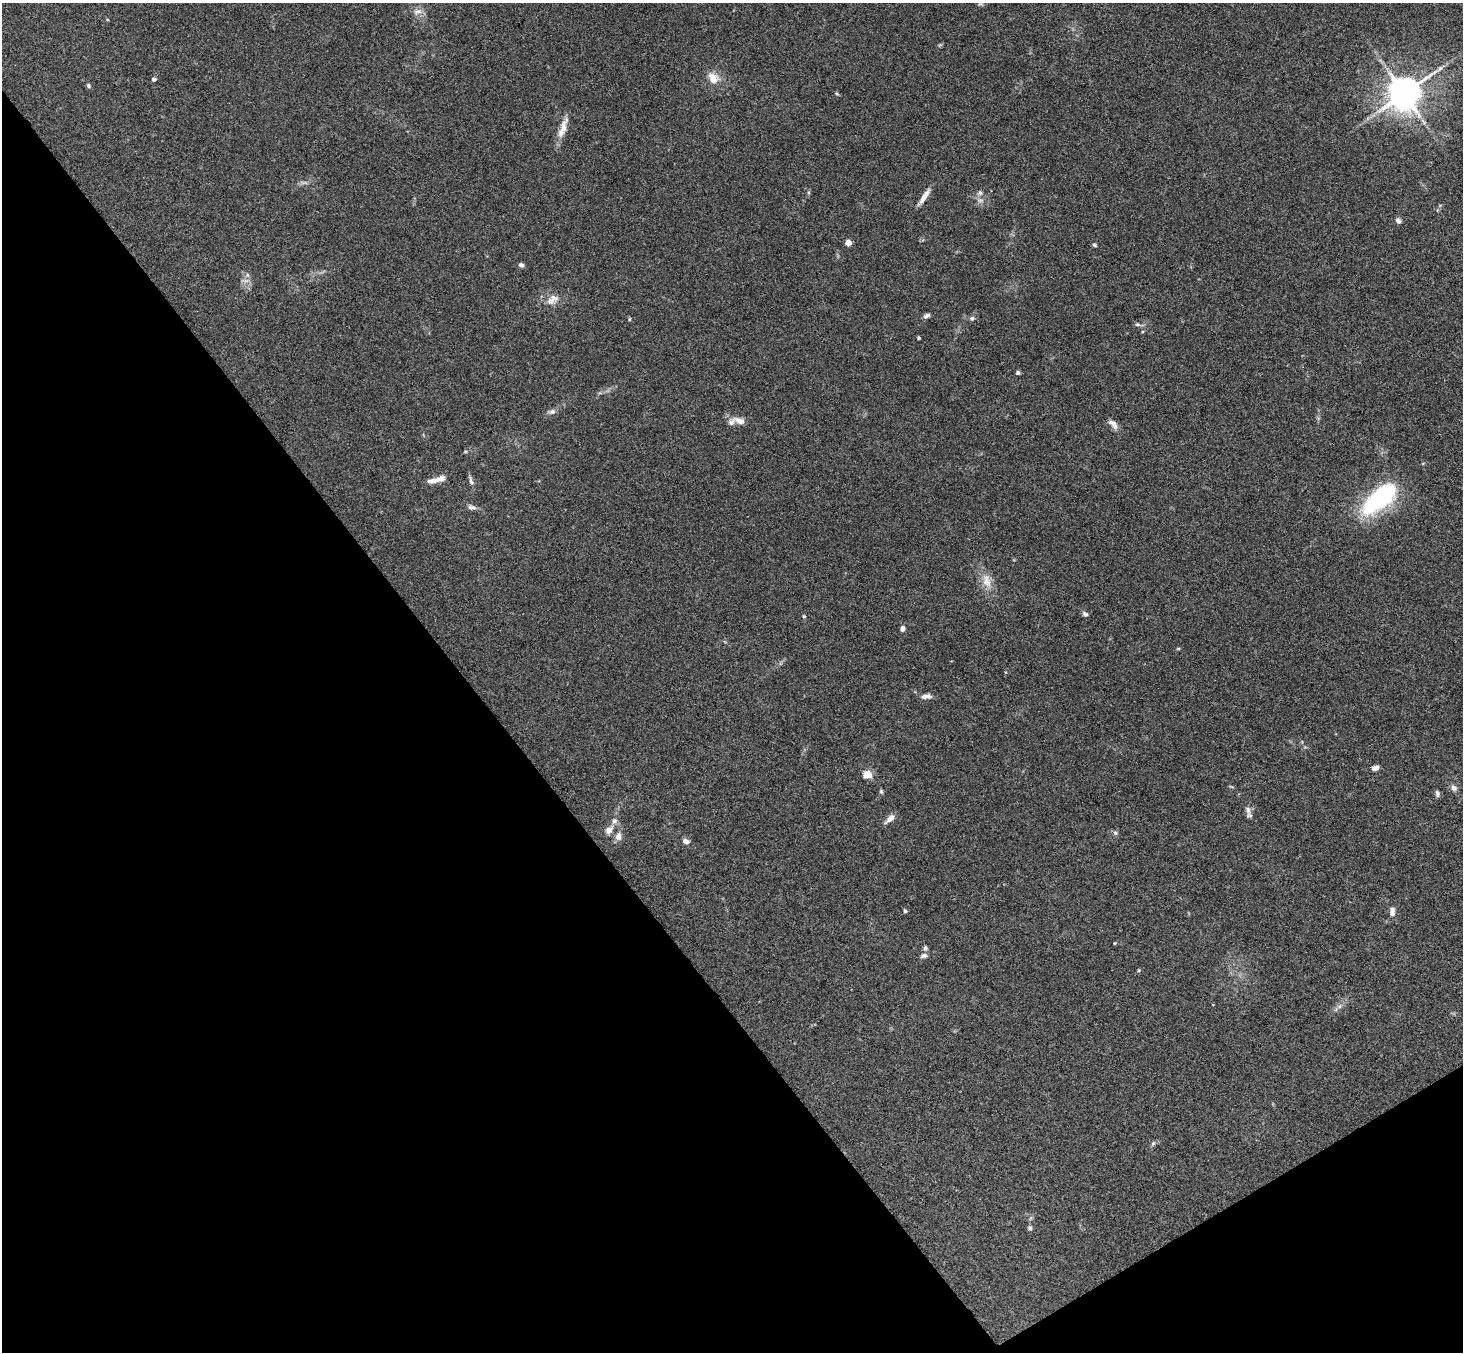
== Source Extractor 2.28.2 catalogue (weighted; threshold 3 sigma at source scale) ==
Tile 14 of 4 x 4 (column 2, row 4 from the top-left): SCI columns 1514-2974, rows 332-1681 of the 5947 x 5927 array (HDU 1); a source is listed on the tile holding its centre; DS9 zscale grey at full resolution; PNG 1465 x 1354 px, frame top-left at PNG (2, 3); no overlay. Shown black and unused: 35% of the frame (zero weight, under 3 of 4 exposures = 6% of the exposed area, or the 3 px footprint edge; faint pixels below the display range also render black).
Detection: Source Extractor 2.28.2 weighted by HDU 2 'WHT'; one run over the whole footprint, this tile lists its part. Background 0.205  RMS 0.0083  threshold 0.0372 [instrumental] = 3 sigma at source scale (4.5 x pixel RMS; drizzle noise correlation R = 1.50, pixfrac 1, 0.05/0.05 arcsec/px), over >= 5 px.
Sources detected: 59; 2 inside a brighter listed object's ellipse — not listed separately; the other 57 listed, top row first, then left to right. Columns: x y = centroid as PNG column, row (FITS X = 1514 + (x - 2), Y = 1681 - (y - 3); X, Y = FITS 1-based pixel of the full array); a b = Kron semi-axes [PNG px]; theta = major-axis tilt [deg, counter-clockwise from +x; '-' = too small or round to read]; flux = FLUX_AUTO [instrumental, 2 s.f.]
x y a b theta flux
980 4 8 4 1 1.3
417 12 14 8 21 4.9
713 78 15 12 -51 11
154 79 4 4 - 2.7
88 85 7 5 -59 1.4
837 94 6 3 -19 0.91
1404 94 10 9 - 1900
563 127 28 9 74 10
980 193 7 5 -46 1.9
924 197 21 5 57 7.2
980 200 9 4 8 2
1398 221 7 6 - 2.7
848 243 4 4 - 12
1095 245 6 4 -34 1.3
521 265 6 5 - 2.3
246 281 7 5 0 2.5
553 300 20 11 35 8.6
926 316 10 5 28 2.3
972 318 7 6 - 1.9
629 319 5 3 - 0.84
1138 324 9 5 -10 2
919 338 3 3 - 1.5
1018 373 4 4 - 2.3
552 412 10 6 19 3.1
739 421 18 8 -22 6.7
1112 422 14 8 -19 4.1
433 481 14 7 12 5.5
471 481 14 5 -72 2.8
1380 498 51 22 41 84
471 507 11 7 -12 2.9
987 581 23 11 -76 11
1085 614 8 6 -33 2.2
804 616 5 4 - 1
902 629 6 5 - 3.1
1178 649 5 3 - 0.81
926 696 14 6 2 4.2
1375 768 6 5 - 5
867 774 9 8 - 9.2
1454 788 7 6 - 3.7
881 791 6 5 - 1.2
1437 793 8 5 -83 2.1
1248 810 12 7 -82 3.8
890 818 13 6 40 5.5
614 821 9 8 - 3.4
609 830 8 6 50 6.5
1115 833 7 5 -67 1.6
618 836 11 8 80 5.1
686 841 7 6 - 3.5
905 911 5 4 - 1.3
1392 912 12 6 87 4.5
1115 943 4 3 - 0.82
925 948 7 6 - 1.8
924 955 9 6 16 2.6
1139 970 5 3 - 0.79
1340 1006 7 4 71 1.8
1153 1143 8 5 62 1.6
1030 1228 6 6 - 1.8